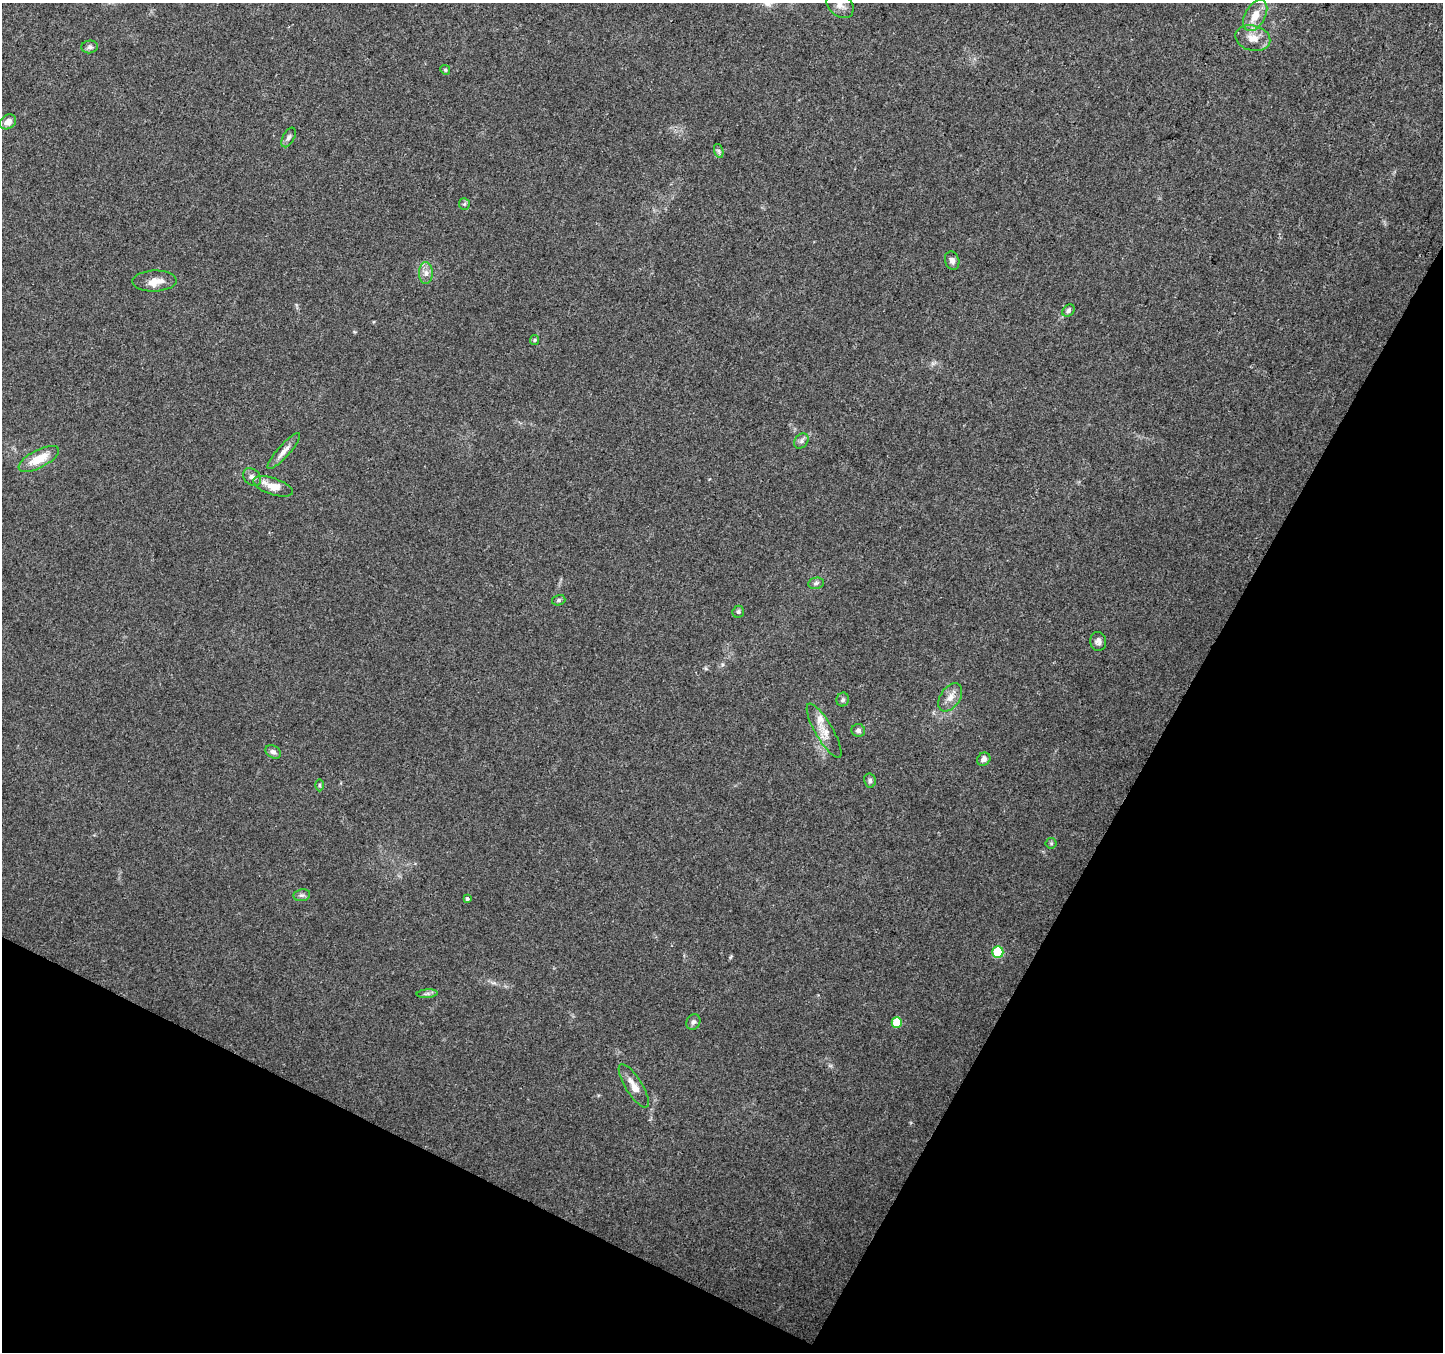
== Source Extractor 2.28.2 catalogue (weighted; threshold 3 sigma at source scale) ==
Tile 15 of 4 x 4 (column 3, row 4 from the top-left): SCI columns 2883-4323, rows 199-1548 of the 5770 x 5865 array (HDU 1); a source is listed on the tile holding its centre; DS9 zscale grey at full resolution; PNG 1445 x 1354 px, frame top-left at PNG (2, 3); each listed source drawn as its Kron ellipse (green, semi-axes under 4 px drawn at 4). Shown black and unused: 27% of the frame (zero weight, under 3 of 4 exposures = <1% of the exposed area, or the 3 px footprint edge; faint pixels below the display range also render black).
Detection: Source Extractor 2.28.2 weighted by HDU 2 'WHT'; one run over the whole footprint, this tile lists its part. Background 0.0205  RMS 0.0032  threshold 0.0145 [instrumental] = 3 sigma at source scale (4.5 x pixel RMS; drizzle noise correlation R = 1.50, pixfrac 1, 0.0396/0.0396 arcsec/px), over >= 5 px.
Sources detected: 40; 1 inside a brighter listed object's ellipse — not listed separately; the other 39 listed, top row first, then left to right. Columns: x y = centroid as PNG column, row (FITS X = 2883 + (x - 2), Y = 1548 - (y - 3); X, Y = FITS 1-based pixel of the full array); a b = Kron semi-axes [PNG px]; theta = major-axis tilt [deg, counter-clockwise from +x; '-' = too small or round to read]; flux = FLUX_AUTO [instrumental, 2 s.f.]
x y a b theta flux
840 5 15 11 -42 2.6
1255 15 17 10 60 4.7
1253 38 18 12 -14 4
90 47 8 6 5 0.93
445 70 5 4 - 0.45
8 122 9 6 35 2.2
289 137 10 5 61 0.92
719 151 7 4 -71 0.68
464 204 6 5 - 0.53
952 261 9 7 -71 1.2
426 273 11 7 90 1.7
154 281 22 10 2 3.9
1068 311 7 5 46 0.79
535 340 5 4 - 0.4
801 441 8 6 50 1
284 451 23 6 48 2.5
39 459 22 9 28 6.8
252 477 10 7 -43 1.4
273 486 21 8 -19 4.7
816 583 8 5 10 0.85
559 600 7 5 15 0.58
738 612 6 5 - 0.66
1098 641 9 8 - 1.3
950 697 16 9 56 2.8
843 700 7 6 - 0.69
858 730 7 6 - 0.88
824 731 31 8 -60 4.1
273 752 8 6 -33 1.1
984 759 7 6 - 1.3
870 781 7 6 - 0.75
319 785 6 4 90 0.45
1051 843 5 5 - 0.47
302 895 8 6 11 0.93
467 899 3 3 - 1.7
998 952 6 5 - 19
427 994 10 4 5 0.82
693 1022 8 6 60 0.98
897 1022 5 5 - 8.6
634 1086 25 8 -58 3.8
Isophote crosses this tile's border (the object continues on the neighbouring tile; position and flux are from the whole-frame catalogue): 1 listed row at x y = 840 5